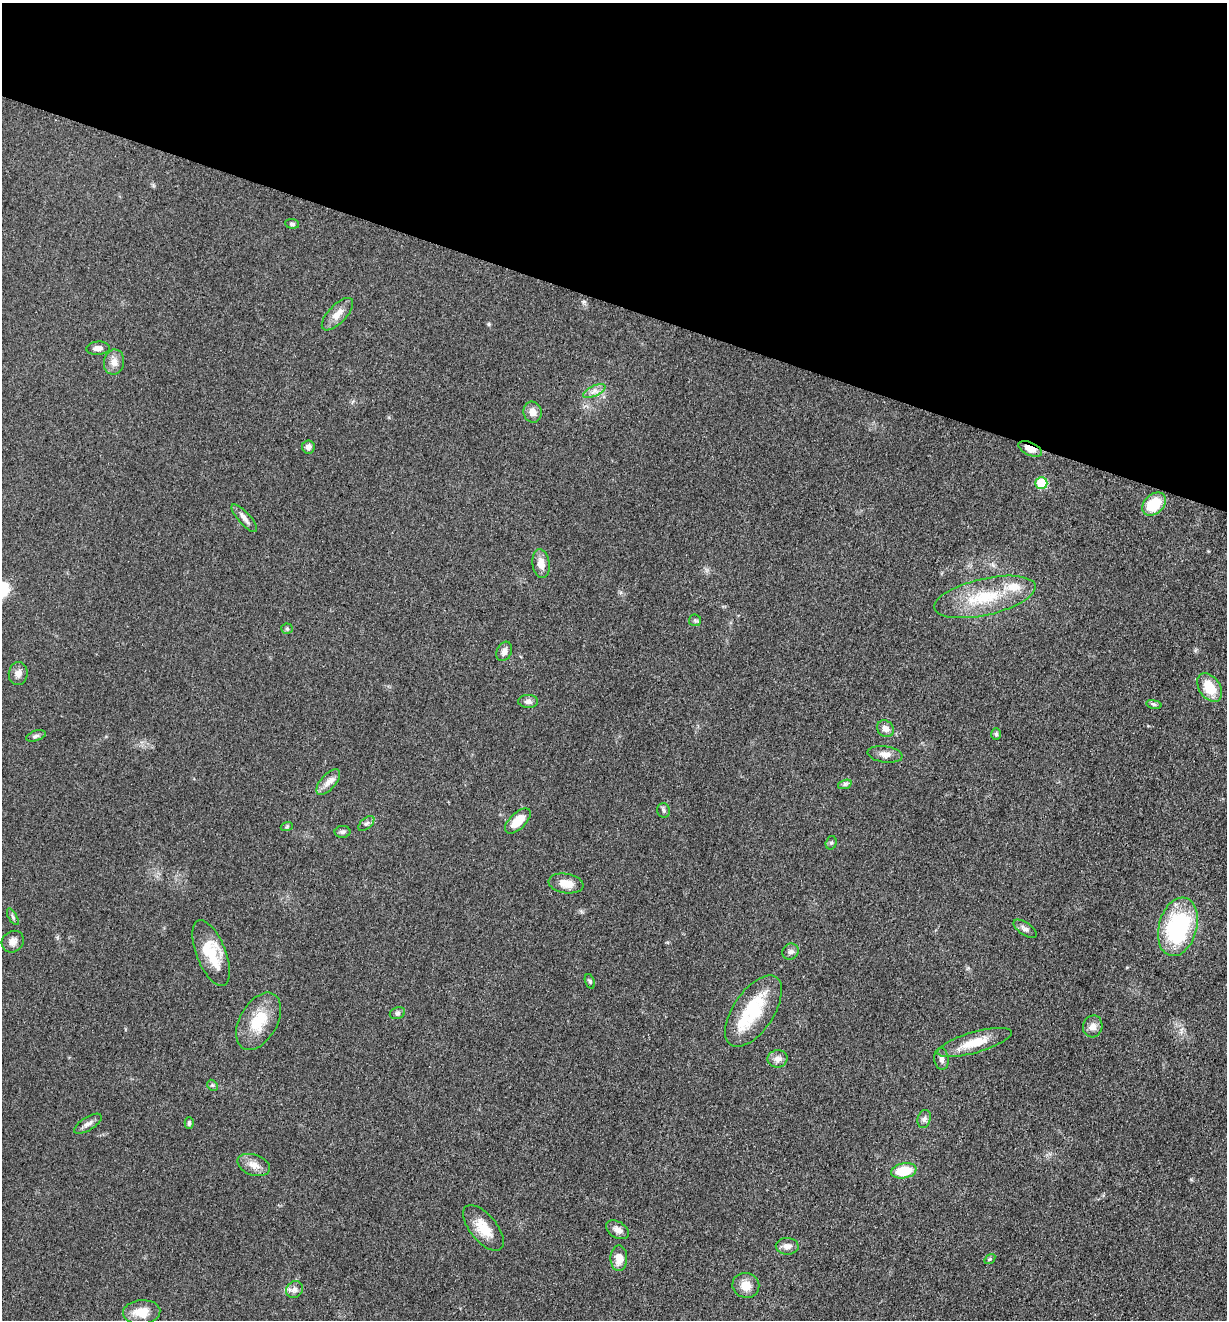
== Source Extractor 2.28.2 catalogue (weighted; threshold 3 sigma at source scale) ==
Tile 2 of 4 x 4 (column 2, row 1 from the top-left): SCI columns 1489-2713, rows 3968-5285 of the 5304 x 5292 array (HDU 1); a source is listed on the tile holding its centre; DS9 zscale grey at full resolution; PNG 1229 x 1322 px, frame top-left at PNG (2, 3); each listed source drawn as its Kron ellipse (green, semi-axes under 4 px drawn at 4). Shown black and unused: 23% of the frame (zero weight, under 3 of 5 exposures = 1% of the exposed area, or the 3 px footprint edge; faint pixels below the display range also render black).
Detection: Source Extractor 2.28.2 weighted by HDU 2 'WHT'; one run over the whole footprint, this tile lists its part. Background 0.0509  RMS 0.0056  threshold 0.0251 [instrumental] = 3 sigma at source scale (4.5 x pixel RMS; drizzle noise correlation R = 1.50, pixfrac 1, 0.05/0.05 arcsec/px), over >= 5 px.
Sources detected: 64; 1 inside a brighter object's white glare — neither listed nor drawn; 2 inside a brighter listed object's ellipse — not listed separately; the other 61 listed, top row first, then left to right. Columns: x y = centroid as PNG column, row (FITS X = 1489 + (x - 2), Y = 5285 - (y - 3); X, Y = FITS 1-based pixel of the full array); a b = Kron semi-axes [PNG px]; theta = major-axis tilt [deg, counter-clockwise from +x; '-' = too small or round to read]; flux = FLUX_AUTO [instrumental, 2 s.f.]
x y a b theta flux
292 224 7 4 -6 1.2
337 314 21 9 46 5.6
98 348 12 6 4 2.8
114 362 13 10 81 4.1
594 391 12 5 26 2.8
532 412 10 9 - 4
308 447 7 6 - 2.3
1030 449 13 6 -24 4.9
1041 483 6 6 - 22
1154 504 13 9 43 19
244 518 18 6 -49 3.1
541 564 14 8 -82 5
985 597 51 18 13 30
695 620 6 5 - 1.1
287 629 5 5 - 0.89
504 651 10 7 67 2.7
18 674 11 9 81 3.4
1210 687 16 10 -55 14
528 701 10 6 -2 2.3
1154 704 8 4 -9 1
885 729 9 7 -41 3.1
996 734 6 5 - 0.92
36 736 10 5 18 1.4
885 754 17 8 -8 3.8
328 782 15 7 48 4.2
845 784 7 4 18 1.1
664 810 7 6 - 1.3
518 821 16 8 44 10
366 824 9 5 41 1.5
287 826 6 4 20 0.74
342 832 8 6 0 1.2
831 843 7 5 74 1
566 883 18 9 -9 6.5
13 917 9 4 -60 1.1
1178 927 30 19 75 65
1025 929 13 6 -34 2.2
13 942 12 10 42 3.3
791 952 8 7 - 1.8
211 953 35 14 -68 18
590 981 7 4 -71 0.94
753 1011 41 20 56 26
397 1013 8 5 21 1.3
258 1021 31 19 60 18
1093 1026 11 9 68 3.5
975 1042 38 10 16 12
777 1059 10 8 9 3.2
941 1059 11 7 -83 2.5
212 1085 6 4 -45 0.89
924 1119 9 6 73 1.7
189 1123 6 4 -89 1
88 1124 15 6 32 2.6
254 1165 17 10 -19 5.2
904 1171 13 7 10 17
483 1228 27 13 -50 11
617 1230 12 8 -29 3.3
787 1246 11 8 -2 3.1
619 1258 12 8 89 6.3
990 1259 6 4 35 0.7
746 1285 13 12 - 6.4
294 1290 9 8 - 2.3
142 1312 19 12 4 9.4
Overlapping masked pixels (flux is a lower limit): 1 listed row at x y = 1030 449